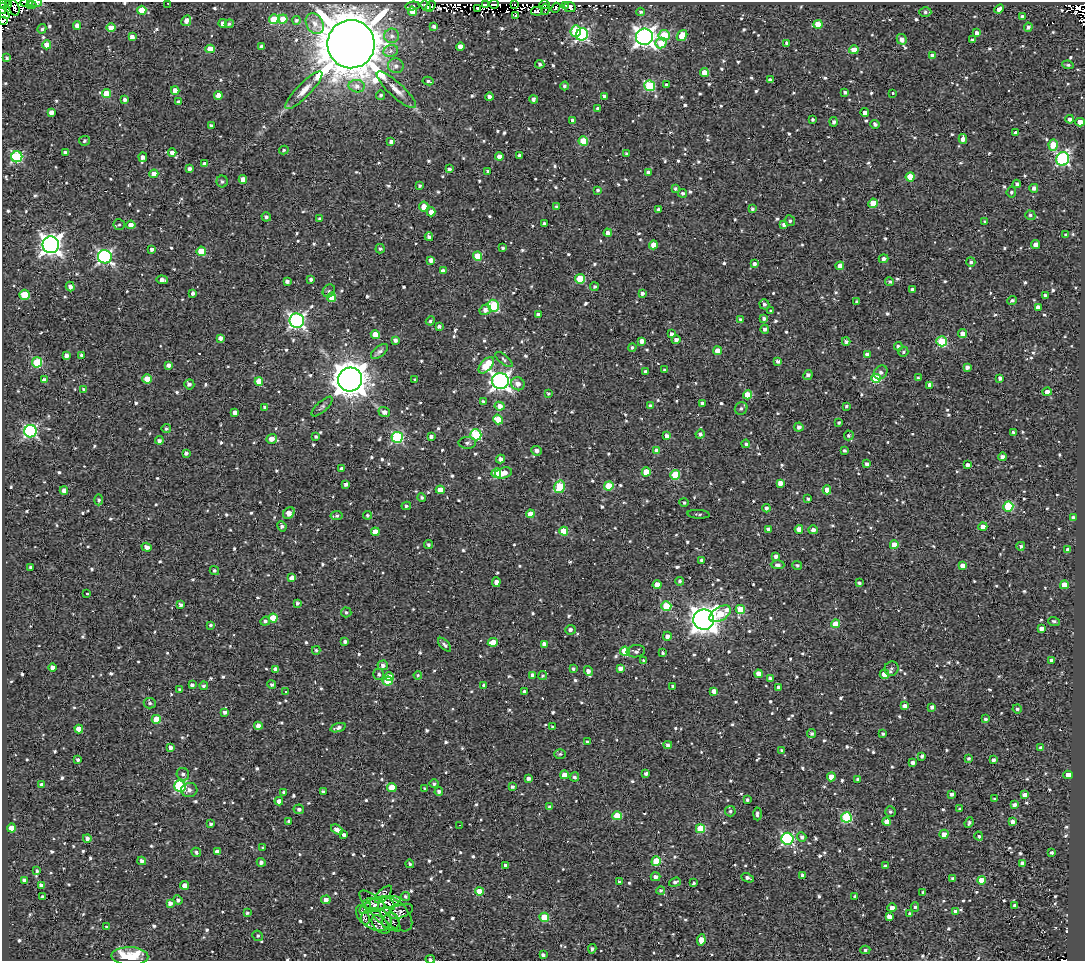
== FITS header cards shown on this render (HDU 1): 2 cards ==
NAXIS1  =                 1083
NAXIS2  =                  959

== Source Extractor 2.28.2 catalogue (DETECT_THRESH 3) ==
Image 1083 x 959 px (HDU 1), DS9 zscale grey, 1 PNG px = 1 image px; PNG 1087 x 963 px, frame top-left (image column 1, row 959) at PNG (2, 2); each listed source drawn as its Kron ellipse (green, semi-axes under 4 px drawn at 4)
Background 1.44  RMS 4.8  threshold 14.5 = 3 sigma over >= 5 px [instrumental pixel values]
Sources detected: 1030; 9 with non-positive FLUX_AUTO (blend fragments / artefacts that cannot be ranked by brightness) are neither listed nor drawn; of the other 1021, the 500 brightest by FLUX_AUTO listed and drawn (521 fainter detections omitted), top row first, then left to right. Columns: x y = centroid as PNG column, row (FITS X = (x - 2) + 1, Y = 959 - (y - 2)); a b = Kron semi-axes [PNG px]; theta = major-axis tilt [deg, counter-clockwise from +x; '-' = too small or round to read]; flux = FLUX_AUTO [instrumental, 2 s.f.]
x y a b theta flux
35 2 7 2 -7 3.3e+03
2 3 4 3 - 4.6e+03
27 3 6 3 1 7.4e+03
168 3 3 2 - 5.7e+02
9 4 3 3 - 9.0e+03
494 4 5 2 - 5.8e+02
31 5 5 3 - 1.5e+03
486 5 4 3 - 5.2e+03
515 5 4 2 - 8.2e+02
545 5 5 3 - 6.3e+03
565 5 3 2 - 1.5e+03
412 6 7 3 11 6.5e+02
426 6 6 4 -55 3.4e+03
431 6 6 3 56 1.1e+03
570 7 6 5 - 1.4e+03
3 8 5 3 - 6.8e+03
14 8 8 5 -71 3.6e+03
478 8 4 3 - 2.8e+03
556 8 5 3 - 7.8e+02
545 9 5 2 - 9.6e+02
999 9 5 3 - 1.7e+03
142 10 4 4 - 7.1e+03
412 11 5 4 - 4.0e+03
537 11 6 4 -7 7.8e+02
640 12 4 3 - 6.6e+02
925 12 6 5 - 8.5e+02
3 13 7 3 -39 5.4e+03
516 15 3 3 - 1.2e+03
1022 17 4 3 - 9.2e+02
274 19 5 4 - 8.5e+03
283 19 4 4 - 8.1e+03
296 20 4 4 - 6.2e+02
2 21 3 2 - 3.6e+03
186 21 5 4 - 2.0e+03
223 23 4 4 - 1.8e+03
229 24 4 4 - 6.1e+02
315 24 11 8 -59 2.3e+03
818 24 4 4 - 7.0e+03
77 25 4 4 - 1.7e+03
434 26 4 3 - 9.1e+02
111 27 4 4 - 4.4e+03
1028 27 4 4 - 9.3e+02
42 29 5 4 - 6.1e+02
576 31 5 5 - 1.5e+04
977 33 4 4 - 1.5e+03
582 34 6 5 - 4.7e+04
664 35 5 5 - 1.2e+04
392 36 7 7 - 1.3e+03
682 36 6 4 53 6.1e+03
132 37 4 4 - 1.6e+03
644 37 8 8 - 1.9e+05
902 39 5 5 - 1.7e+03
972 40 3 3 - 7.4e+02
661 43 6 5 - 8.3e+03
787 43 4 3 - 1.0e+03
351 44 24 23 - 2.3e+06
47 45 4 4 - 4.9e+03
262 46 4 3 - 1.2e+03
460 46 4 4 - 2.6e+03
210 49 4 4 - 6.7e+03
854 50 5 4 - 6.7e+03
391 51 7 6 - 1.1e+03
932 56 4 4 - 2.3e+03
7 58 4 3 - 6.2e+02
540 64 4 4 - 7.6e+02
1068 65 6 4 -8 5.7e+02
396 66 8 7 - 1.4e+03
704 73 4 4 - 4.6e+03
770 80 4 3 - 1.2e+03
428 81 5 4 - 6.1e+02
666 85 4 3 - 7.1e+02
357 86 8 6 -11 8.9e+02
564 86 4 4 - 6.6e+02
650 86 5 5 - 2.3e+04
175 90 4 4 - 2.8e+03
304 90 25 7 46 3.7e+03
396 90 26 7 -43 3.5e+03
845 92 4 3 - 6.9e+02
892 93 3 3 - 7.5e+02
106 94 4 4 - 8.3e+03
218 95 4 4 - 4.1e+03
381 95 5 4 - 6.5e+02
604 96 3 3 - 8.3e+02
489 97 4 3 - 1.5e+03
534 99 4 3 - 9.6e+02
125 100 4 4 - 9.4e+02
178 102 4 3 - 1.1e+03
598 109 4 4 - 1.2e+03
51 112 4 4 - 1.5e+03
865 112 4 4 - 2.1e+03
1070 119 4 4 - 1.0e+03
572 120 3 3 - 7.3e+02
813 120 3 3 - 7.2e+02
834 122 5 4 - 9.4e+02
1080 122 5 4 - 3.8e+03
875 124 4 4 - 9.2e+02
211 125 4 3 - 7.0e+02
1015 132 3 3 - 3.4e+03
963 139 5 4 - 2.3e+03
84 141 5 5 - 7.7e+02
583 141 5 4 - 9.7e+03
391 142 4 3 - 1.4e+03
1053 145 5 4 - 8.6e+03
284 150 5 4 - 5.7e+02
65 153 4 3 - 1.3e+03
172 153 4 4 - 1.7e+03
626 153 3 3 - 6.2e+02
520 155 4 3 - 9.7e+02
17 157 6 5 - 3.2e+04
143 157 5 4 - 1.3e+03
499 157 4 4 - 2.6e+03
1063 159 7 6 - 5.8e+04
204 164 4 4 - 1.8e+03
190 169 4 3 - 1.1e+03
449 169 4 3 - 9.3e+02
488 171 3 3 - 7.2e+02
648 172 4 3 - 8.4e+02
154 174 4 4 - 3.7e+03
910 177 4 4 - 8.0e+03
243 179 4 4 - 2.8e+03
222 181 6 6 - 7.2e+02
1017 184 4 4 - 8.4e+02
419 185 4 3 - 6.0e+02
1034 188 4 4 - 1.4e+03
676 189 4 3 - 5.8e+02
598 190 4 4 - 6.6e+02
1011 192 5 5 - 7.2e+02
683 193 4 4 - 6.9e+02
873 203 5 4 - 9.1e+03
556 206 3 3 - 6.0e+02
424 207 5 4 - 3.4e+03
658 209 3 3 - 6.1e+02
752 209 4 3 - 7.2e+02
431 212 4 4 - 3.1e+03
1030 215 5 4 - 6.2e+02
266 217 5 4 - 9.2e+02
319 218 3 3 - 6.8e+02
790 221 5 5 - 6.4e+02
985 222 4 4 - 7.8e+02
544 223 3 3 - 7.0e+02
119 225 5 5 - 6.3e+02
131 225 4 4 - 2.4e+03
784 225 4 4 - 1.2e+03
608 233 4 4 - 1.5e+03
1066 235 4 3 - 7.5e+02
429 237 4 4 - 1.1e+03
51 245 8 8 - 2.2e+05
653 245 4 4 - 3.8e+03
1035 245 4 4 - 2.0e+03
503 248 4 3 - 7.0e+02
152 249 4 3 - 1.2e+03
380 249 5 4 - 7.4e+02
201 251 4 4 - 9.7e+03
478 256 4 4 - 8.1e+03
105 257 7 6 - 7.5e+04
883 259 5 4 - 1.1e+03
431 260 4 4 - 2.2e+03
971 262 5 4 - 6.2e+02
754 264 4 3 - 9.1e+02
840 266 4 4 - 2.7e+03
443 271 4 4 - 1.7e+03
311 279 4 3 - 9.8e+02
580 279 5 5 - 1.3e+04
162 280 6 4 -3 1.8e+03
287 281 4 3 - 1.2e+03
890 282 4 4 - 6.7e+02
70 287 5 4 - 1.7e+03
594 287 4 4 - 5.9e+02
912 289 4 3 - 7.3e+02
329 291 7 6 - 7.8e+02
193 293 4 3 - 9.8e+02
642 293 4 3 - 1.2e+03
24 295 5 5 - 1.1e+04
1045 295 3 3 - 8.8e+02
332 297 4 4 - 9.0e+03
1012 300 5 3 - 7.2e+02
857 302 4 3 - 7.5e+02
764 304 5 4 - 9.4e+02
494 306 6 5 - 2.2e+04
1038 307 4 4 - 2.1e+03
485 310 6 5 - 1.8e+03
771 311 3 3 - 7.7e+02
538 315 4 4 - 1.7e+03
764 318 4 3 - 9.2e+02
741 320 4 4 - 1.2e+03
297 321 7 7 - 9.6e+04
430 321 5 4 - 6.4e+02
439 326 3 3 - 9.5e+02
765 329 4 4 - 1.1e+03
375 334 4 4 - 3.8e+03
671 334 4 3 - 1.1e+03
962 334 4 4 - 2.0e+03
220 338 4 4 - 1.4e+03
395 340 4 4 - 1.1e+03
676 340 4 4 - 1.5e+03
642 341 4 4 - 1.8e+03
846 341 4 4 - 9.3e+02
942 341 5 5 - 1.8e+04
898 346 4 4 - 8.2e+02
632 347 4 4 - 6.7e+02
380 351 10 5 38 1.0e+03
718 351 4 4 - 4.0e+03
903 352 5 4 - 6.3e+02
66 355 4 4 - 1.8e+03
82 355 4 3 - 1.1e+03
867 355 4 4 - 2.1e+03
504 360 10 4 -40 7.7e+02
778 361 4 3 - 1.1e+03
37 362 5 5 - 1.7e+04
168 365 4 4 - 1.3e+03
486 365 10 5 48 1.4e+04
967 367 4 4 - 1.4e+03
665 370 4 3 - 6.0e+02
645 371 3 3 - 8.0e+02
881 372 7 6 - 1.2e+03
808 375 5 4 - 1.3e+03
876 378 5 4 - 1.6e+04
918 378 4 2 - 6.9e+02
1000 378 4 3 - 1.1e+03
147 379 4 4 - 4.5e+03
350 379 12 12 - 6.5e+05
44 380 4 4 - 1.7e+03
415 380 3 3 - 5.8e+02
259 381 4 4 - 7.8e+03
500 381 8 8 - 1.5e+05
189 384 5 5 - 1.2e+03
518 384 7 6 - 2.3e+03
930 385 4 4 - 2.2e+03
83 389 4 3 - 6.2e+02
1047 392 4 4 - 2.4e+03
548 394 3 3 - 5.9e+02
748 395 4 4 - 9.0e+03
483 401 4 4 - 6.7e+02
702 403 3 3 - 8.0e+02
500 406 5 4 - 2.5e+03
650 406 4 4 - 1.3e+03
846 406 3 3 - 6.2e+02
264 407 4 4 - 6.3e+02
322 407 13 5 42 9.6e+02
741 408 6 6 - 8.8e+02
235 412 4 4 - 1.6e+03
384 412 6 5 - 1.7e+03
498 419 5 4 - 6.4e+03
839 423 3 3 - 5.8e+02
799 427 4 4 - 1.3e+03
166 429 4 4 - 6.2e+02
30 431 6 6 - 5.5e+04
1013 432 3 3 - 5.9e+02
700 434 4 4 - 9.8e+02
476 435 5 5 - 2.9e+04
849 435 5 4 - 6.7e+02
431 436 4 3 - 1.0e+03
667 436 4 4 - 1.3e+03
316 437 3 3 - 5.8e+02
397 437 6 5 - 3.5e+04
272 439 5 5 - 3.3e+03
159 440 4 4 - 9.8e+02
467 443 9 6 -1 1.0e+03
746 444 4 4 - 6.7e+02
844 450 3 3 - 8.2e+02
536 451 5 5 - 1.5e+03
657 451 4 4 - 3.3e+03
186 453 4 3 - 9.6e+02
1002 457 4 4 - 1.0e+03
500 459 4 4 - 1.4e+03
867 464 4 4 - 1.3e+03
967 465 4 3 - 1.2e+03
341 469 4 3 - 9.7e+02
646 472 4 4 - 6.9e+03
496 473 5 4 - 1.5e+04
503 473 8 5 16 4.0e+03
675 475 5 5 - 1.5e+04
780 483 4 4 - 2.0e+03
346 484 4 3 - 1.1e+03
609 486 5 4 - 9.5e+03
560 487 6 5 - 1.7e+04
64 490 4 4 - 1.9e+03
440 490 4 4 - 4.6e+03
827 490 4 4 - 3.9e+03
422 497 4 4 - 6.7e+02
808 499 3 3 - 5.8e+02
99 500 5 4 - 5.8e+02
684 503 4 4 - 6.7e+02
406 506 4 3 - 6.3e+02
1008 506 5 5 - 2.2e+04
766 508 4 4 - 1.0e+03
289 513 6 5 - 2.8e+03
530 514 4 4 - 4.3e+03
698 514 11 4 -3 7.2e+02
368 515 4 4 - 5.8e+02
337 516 6 4 9 7.8e+02
1073 517 4 3 - 6.9e+02
282 526 5 4 - 9.9e+02
983 527 4 4 - 2.4e+03
768 529 4 3 - 1.1e+03
799 529 4 4 - 2.2e+03
813 530 4 4 - 1.3e+03
564 531 4 4 - 9.4e+03
375 532 4 4 - 6.2e+03
428 545 4 4 - 7.2e+02
894 545 4 4 - 5.5e+03
1021 546 4 4 - 6.3e+02
147 547 5 4 - 1.9e+03
1068 550 4 4 - 1.9e+03
776 556 4 3 - 1.1e+03
701 560 3 3 - 6.1e+02
778 565 7 4 -2 1.2e+03
797 565 5 4 - 5.7e+02
962 565 4 4 - 2.4e+03
30 567 3 3 - 5.9e+02
214 571 5 4 - 7.5e+02
292 578 4 4 - 2.7e+03
679 581 4 4 - 6.5e+02
496 582 5 4 - 1.8e+03
859 583 4 3 - 6.5e+02
657 585 4 4 - 3.6e+03
1064 585 4 4 - 5.4e+03
87 593 3 3 - 1.4e+03
297 603 4 3 - 7.8e+02
181 605 4 3 - 8.9e+02
666 606 5 4 - 1.4e+04
740 610 5 4 - 1.2e+04
346 612 5 5 - 6.3e+02
720 614 12 6 33 8.7e+03
273 618 4 4 - 8.4e+03
704 620 10 10 - 3.6e+05
265 621 5 4 - 7.6e+02
1054 621 6 4 -18 6.3e+02
836 624 4 4 - 7.4e+03
211 625 4 3 - 6.3e+02
1041 629 4 4 - 1.6e+03
570 630 5 5 - 1.1e+03
667 636 4 4 - 1.5e+03
345 642 4 3 - 8.8e+02
493 642 5 4 - 3.8e+03
544 644 4 4 - 1.5e+03
445 645 8 4 -47 9.3e+02
316 650 4 3 - 6.3e+02
625 651 4 4 - 1.3e+04
636 651 9 6 8 1.2e+03
663 653 3 3 - 6.7e+02
1051 660 4 3 - 1.3e+03
644 661 4 3 - 1.0e+03
383 665 5 5 - 1.3e+03
52 667 4 4 - 1.8e+03
620 668 4 4 - 2.0e+03
892 668 7 7 - 8.7e+02
276 669 4 4 - 1.8e+03
573 669 4 4 - 6.7e+02
588 671 5 4 - 1.4e+03
379 674 6 5 - 8.1e+02
758 674 4 4 - 2.7e+03
884 674 5 4 - 4.4e+03
418 675 4 3 - 5.7e+02
533 675 4 4 - 1.5e+03
543 676 4 4 - 6.3e+02
389 677 5 4 - 3.2e+03
770 678 4 3 - 7.0e+02
388 681 5 4 - 1.2e+04
272 684 4 4 - 7.8e+02
192 685 4 3 - 9.1e+02
484 685 4 3 - 9.1e+02
204 686 4 4 - 6.7e+02
673 686 3 3 - 6.4e+02
779 687 4 4 - 1.4e+03
180 690 4 3 - 9.7e+02
714 691 4 4 - 2.1e+03
286 692 3 3 - 1.1e+03
524 692 3 3 - 8.2e+02
150 703 6 5 - 6.3e+02
905 706 4 4 - 1.3e+03
932 707 4 4 - 9.3e+02
1017 709 4 4 - 6.3e+02
225 712 4 4 - 1.2e+03
156 719 4 4 - 6.5e+03
985 719 3 3 - 7.6e+02
258 726 4 4 - 2.3e+03
552 727 3 3 - 5.9e+02
338 728 8 4 18 1.3e+03
79 729 4 4 - 5.3e+03
811 733 4 4 - 8.1e+02
883 733 4 3 - 7.5e+02
587 742 3 3 - 6.0e+02
668 745 4 4 - 9.6e+02
171 747 4 4 - 1.2e+03
1041 748 4 4 - 1.3e+03
782 751 4 3 - 7.8e+02
560 754 6 4 2 6.8e+02
922 756 4 3 - 9.1e+02
968 759 4 4 - 6.9e+02
78 760 4 3 - 7.5e+02
993 760 4 3 - 9.2e+02
913 763 4 3 - 1.2e+03
183 774 6 6 - 1.0e+03
646 774 4 3 - 9.3e+02
564 775 4 4 - 3.2e+03
1068 775 4 4 - 2.7e+03
574 777 4 4 - 8.3e+02
831 777 4 4 - 2.9e+03
528 778 4 3 - 1.2e+03
858 779 4 3 - 9.3e+02
434 784 4 4 - 6.8e+02
42 785 4 4 - 1.6e+03
180 786 6 5 - 3.2e+04
512 786 4 4 - 7.4e+02
392 787 4 4 - 7.6e+03
425 789 3 3 - 7.2e+02
189 790 8 7 - 1.5e+03
439 791 4 4 - 9.2e+02
284 792 4 3 - 6.6e+02
323 792 4 3 - 7.7e+02
951 794 4 3 - 1.1e+03
1025 795 4 4 - 2.1e+03
995 799 4 3 - 7.3e+02
747 800 3 3 - 6.5e+02
279 801 4 4 - 1.8e+03
1014 805 4 3 - 1.3e+03
549 807 4 3 - 6.1e+02
299 809 5 4 - 9.4e+02
960 809 4 4 - 7.2e+02
730 811 5 5 - 7.1e+02
890 812 5 5 - 5.9e+02
757 814 6 4 90 8.9e+02
617 816 5 4 - 1.1e+04
846 817 5 5 - 2.5e+04
289 821 4 3 - 6.5e+02
887 822 4 4 - 3.6e+03
1012 822 4 4 - 1.5e+03
969 823 5 4 - 7.5e+02
211 824 3 3 - 6.0e+02
459 825 3 2 - 1.7e+03
12 828 4 4 - 4.6e+03
700 829 4 4 - 1.4e+04
337 830 7 4 -33 2.0e+03
944 834 4 4 - 2.4e+03
344 835 4 3 - 1.0e+03
979 836 4 4 - 7.5e+02
802 837 5 4 - 1.1e+03
87 838 4 4 - 1.3e+03
787 839 6 6 - 5.2e+04
263 847 4 3 - 5.8e+02
196 852 5 4 - 5.9e+02
217 852 4 4 - 1.5e+03
1051 852 3 3 - 6.8e+02
142 861 4 4 - 1.1e+03
656 861 5 4 - 9.5e+03
261 862 4 4 - 1.2e+03
1022 863 4 4 - 1.8e+03
410 864 4 4 - 5.7e+02
505 865 4 3 - 9.9e+02
885 866 3 3 - 1.1e+03
37 871 4 3 - 6.5e+02
802 875 4 3 - 9.2e+02
655 877 5 4 - 1.5e+03
748 878 6 3 -24 1.0e+03
953 879 4 3 - 8.1e+02
24 880 4 3 - 9.7e+02
981 880 4 4 - 3.8e+03
619 882 4 3 - 6.6e+02
675 882 6 4 19 7.9e+02
693 883 4 3 - 6.1e+02
41 885 4 3 - 1.1e+03
185 885 4 4 - 2.9e+03
479 891 4 4 - 4.6e+03
661 891 4 4 - 7.0e+02
923 892 4 3 - 6.0e+02
384 894 11 5 46 1.0e+03
405 896 4 4 - 6.2e+02
855 896 3 3 - 6.2e+02
42 897 3 3 - 6.9e+02
178 900 5 4 - 7.5e+02
326 900 5 4 - 1.6e+03
170 903 4 4 - 1.5e+03
383 903 18 6 10 1.9e+03
389 903 8 3 -46 5.7e+02
374 905 11 7 -11 1.4e+03
1015 905 4 3 - 9.8e+02
915 907 4 4 - 5.7e+02
365 908 7 4 43 5.8e+02
892 908 5 4 - 1.7e+03
380 911 28 8 -45 3.3e+03
401 911 13 6 19 1.2e+03
955 912 4 4 - 1.7e+03
247 913 3 3 - 5.7e+02
395 914 21 12 -46 3.0e+03
910 914 4 3 - 8.3e+02
363 915 10 6 -66 7.3e+02
889 916 4 4 - 2.4e+03
544 917 5 4 - 1.2e+04
376 919 15 11 -15 1.8e+03
391 922 9 8 - 1.3e+03
381 925 11 6 -49 9.7e+02
107 927 4 3 - 6.2e+02
258 936 5 5 - 6.1e+02
701 940 6 4 82 4.0e+03
592 949 4 4 - 8.0e+02
865 950 5 4 - 6.5e+02
543 955 4 3 - 9.0e+02
130 956 18 9 -2 1.1e+04
430 959 5 3 - 5.8e+02
At the frame edge (FLAGS 8, measured only in part): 9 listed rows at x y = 35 2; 2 3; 27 3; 168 3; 9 4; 3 8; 2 21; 130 956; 430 959
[521 fainter detections neither listed nor drawn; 9 non-positive-flux detections neither listed nor drawn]